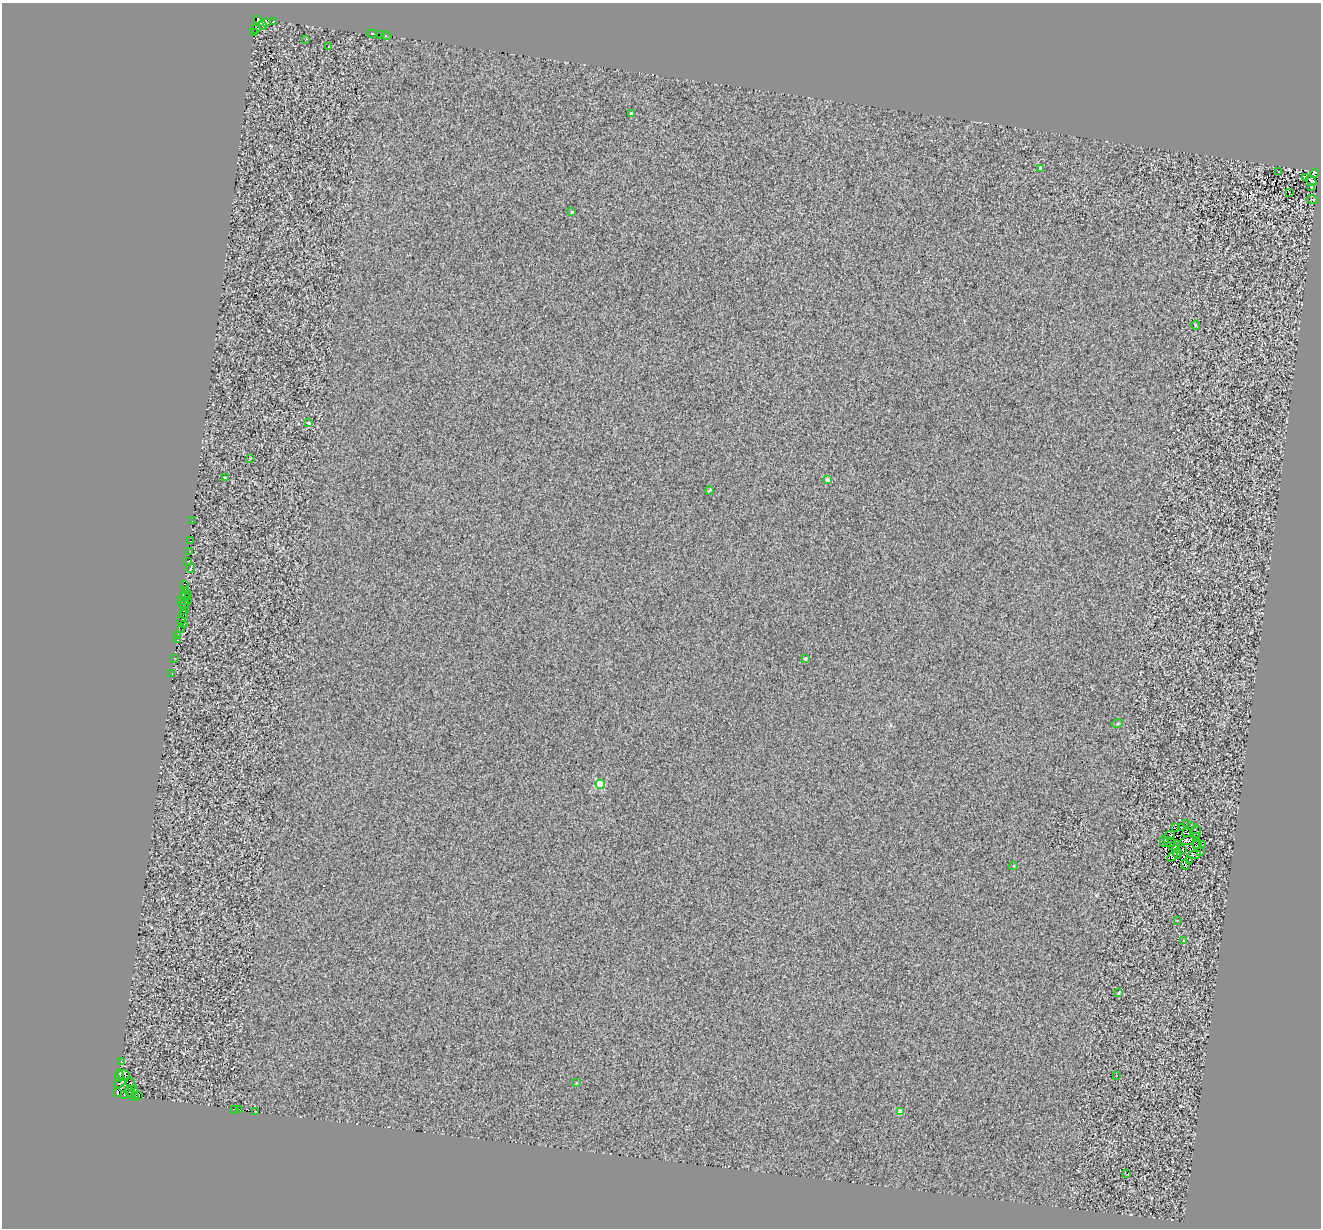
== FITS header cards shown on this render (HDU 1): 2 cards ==
NAXIS1  =                 1319
NAXIS2  =                 1226

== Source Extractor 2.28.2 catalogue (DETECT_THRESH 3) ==
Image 1319 x 1226 px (HDU 1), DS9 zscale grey, 1 PNG px = 1 image px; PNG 1323 x 1230 px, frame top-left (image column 1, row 1226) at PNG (2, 3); each listed source drawn as its Kron ellipse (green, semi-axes under 4 px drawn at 4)
Background 0.423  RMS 1.7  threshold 4.98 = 3 sigma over >= 5 px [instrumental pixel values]
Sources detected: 107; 12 with non-positive FLUX_AUTO (blend fragments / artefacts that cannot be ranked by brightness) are neither listed nor drawn; the other 95 listed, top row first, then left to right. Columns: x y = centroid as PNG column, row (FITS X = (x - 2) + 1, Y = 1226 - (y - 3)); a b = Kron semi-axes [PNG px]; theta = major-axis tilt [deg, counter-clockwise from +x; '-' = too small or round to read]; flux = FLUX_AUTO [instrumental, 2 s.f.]
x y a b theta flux
258 19 4 3 - 980
274 21 3 2 - 240
267 23 4 3 - 790
262 25 5 3 - 2700
256 29 5 3 - 1900
255 32 3 2 - 820
372 34 4 3 - 3300
380 35 3 2 - 400
386 36 5 3 - 330
306 39 3 2 - 75
329 47 3 3 - 150
631 113 3 3 - 280
1040 168 4 3 - 610
1279 172 3 2 - 90
1315 174 5 3 - 120
1305 177 4 3 - 110
1311 181 6 3 -45 250
1312 187 4 4 - 190
1289 193 3 2 - 300
1313 199 5 2 - 61
572 212 3 3 - 150
1196 325 4 4 - 150
309 423 3 3 - 150
251 458 3 2 - 170
225 477 3 3 - 260
828 480 3 3 - 570
710 490 4 2 - 130
192 521 2 2 - 220
191 541 4 2 - 1500
190 551 3 2 - 190
187 561 3 2 - 240
191 568 4 3 - 4300
184 584 3 3 - 320
185 591 3 2 - 4100
188 595 2 2 - 72
185 596 5 2 - 31
182 600 3 2 - 6800
188 601 3 2 - 2500
184 604 5 2 - 810
185 611 3 2 - 200
184 615 4 3 - 2700
182 621 3 2 - 1100
184 624 3 2 - 100
182 629 2 2 - 140
178 636 4 3 - 8200
177 640 3 2 - 470
175 658 3 2 - 550
805 659 4 3 - 200
172 674 3 2 - 310
1118 723 5 3 - 130
600 784 4 4 - 5100
1186 824 4 2 - 160
1192 826 3 2 - 180
1176 827 4 2 - 150
1182 827 3 2 - 130
1197 831 6 4 -89 94
1186 833 4 2 - 77
1170 835 5 2 - 140
1196 836 3 3 - 130
1187 841 7 4 12 420
1164 842 5 2 - 190
1170 842 6 2 -32 55
1203 844 2 2 - 23
1175 845 6 3 45 140
1197 845 5 2 - 51
1176 849 3 2 - 39
1182 850 3 2 - 150
1200 852 3 2 - 130
1178 853 5 2 - 63
1194 855 7 2 9 220
1173 856 6 3 48 140
1189 860 3 2 - 88
1185 864 5 2 - 160
1014 866 4 3 - 92
1177 920 3 2 - 130
1183 941 3 2 - 140
1119 993 3 3 - 230
121 1062 3 3 - 570
124 1075 6 5 - 7200
119 1076 6 3 89 20000
1117 1076 2 2 - 70
120 1083 6 3 31 14000
576 1083 3 3 - 85
131 1084 7 3 -77 5100
135 1089 3 2 - 1200
117 1092 3 2 - 3500
130 1092 6 3 -76 4100
124 1094 3 2 - 54
135 1096 3 2 - 680
139 1096 3 2 - 5100
234 1109 4 2 - 7200
239 1109 3 2 - 2700
255 1112 3 3 - 2300
900 1112 4 4 - 1300
1127 1174 3 2 - 180
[12 non-positive-flux detections neither listed nor drawn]